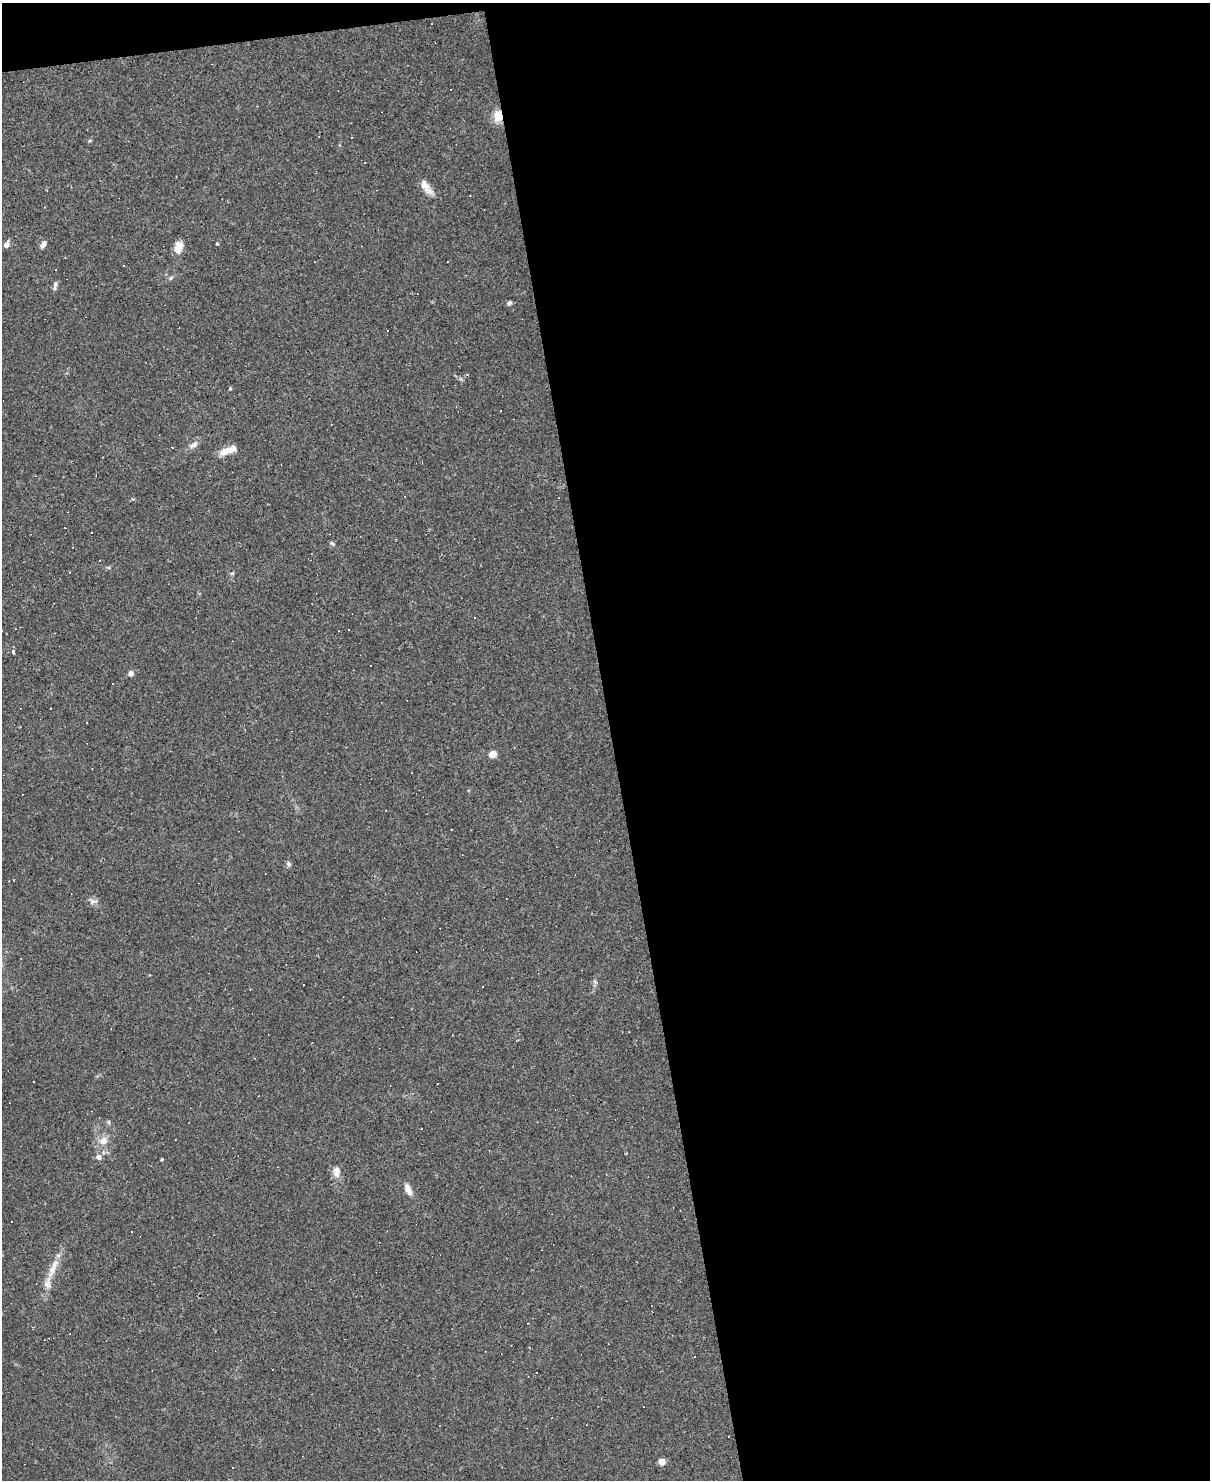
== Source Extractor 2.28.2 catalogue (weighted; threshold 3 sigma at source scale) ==
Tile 4 of 4 x 3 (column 4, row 1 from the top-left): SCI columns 3627-4834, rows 3205-4682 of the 4834 x 4815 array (HDU 1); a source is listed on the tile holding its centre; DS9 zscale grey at full resolution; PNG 1212 x 1482 px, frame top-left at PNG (2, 3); no overlay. Shown black and unused: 50% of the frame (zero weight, under 2 of 3 exposures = <1% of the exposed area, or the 3 px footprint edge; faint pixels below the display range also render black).
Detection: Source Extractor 2.28.2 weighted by HDU 2 'WHT'; one run over the whole footprint, this tile lists its part. Background 0.105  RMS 0.0069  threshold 0.031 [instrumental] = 3 sigma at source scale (4.5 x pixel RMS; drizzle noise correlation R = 1.50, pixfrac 1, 0.05/0.05 arcsec/px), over >= 5 px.
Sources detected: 72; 35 cosmic-ray / hot-pixel residue — not listed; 2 inside a brighter listed object's ellipse — not listed separately; the other 35 listed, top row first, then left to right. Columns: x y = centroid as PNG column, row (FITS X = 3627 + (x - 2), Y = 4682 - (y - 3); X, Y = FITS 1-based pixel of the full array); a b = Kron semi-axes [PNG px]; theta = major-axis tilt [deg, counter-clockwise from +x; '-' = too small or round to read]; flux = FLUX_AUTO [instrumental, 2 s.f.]
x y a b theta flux
450 90 3 3 - 12
498 116 11 9 -85 9.6
425 186 27 8 -47 6.5
217 243 3 3 - 0.85
43 244 8 5 62 2.7
6 245 8 5 59 3.1
178 247 14 9 75 7.6
123 266 3 2 - 0.44
55 284 9 5 65 1.8
509 303 6 5 - 1.4
193 445 13 7 29 3.7
225 451 17 9 23 7.3
558 498 3 2 - 0.46
332 543 7 4 -31 1.2
100 561 3 2 - 0.48
70 572 3 2 - 0.64
232 573 6 4 1 0.96
13 652 3 3 - 3.3
371 666 3 3 - 3.4
131 673 5 5 - 3.2
493 754 5 4 - 14
451 829 3 3 - 5.9
288 864 7 5 -42 1.4
93 901 13 6 -3 2.8
596 982 9 4 -26 1.1
109 1122 6 4 -72 0.86
103 1141 12 10 52 5.7
99 1157 6 5 - 3.7
162 1159 4 4 - 0.69
336 1172 14 8 -86 5.2
408 1189 15 7 -66 4.7
11 1222 3 3 - 1.8
132 1232 3 2 - 0.48
52 1270 20 9 71 8.4
662 1462 7 7 - 4
Overlapping masked pixels (flux is a lower limit): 1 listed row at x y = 498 116
Unlisted compact peaks at least as high as the median listed source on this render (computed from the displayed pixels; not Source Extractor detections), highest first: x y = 230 388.